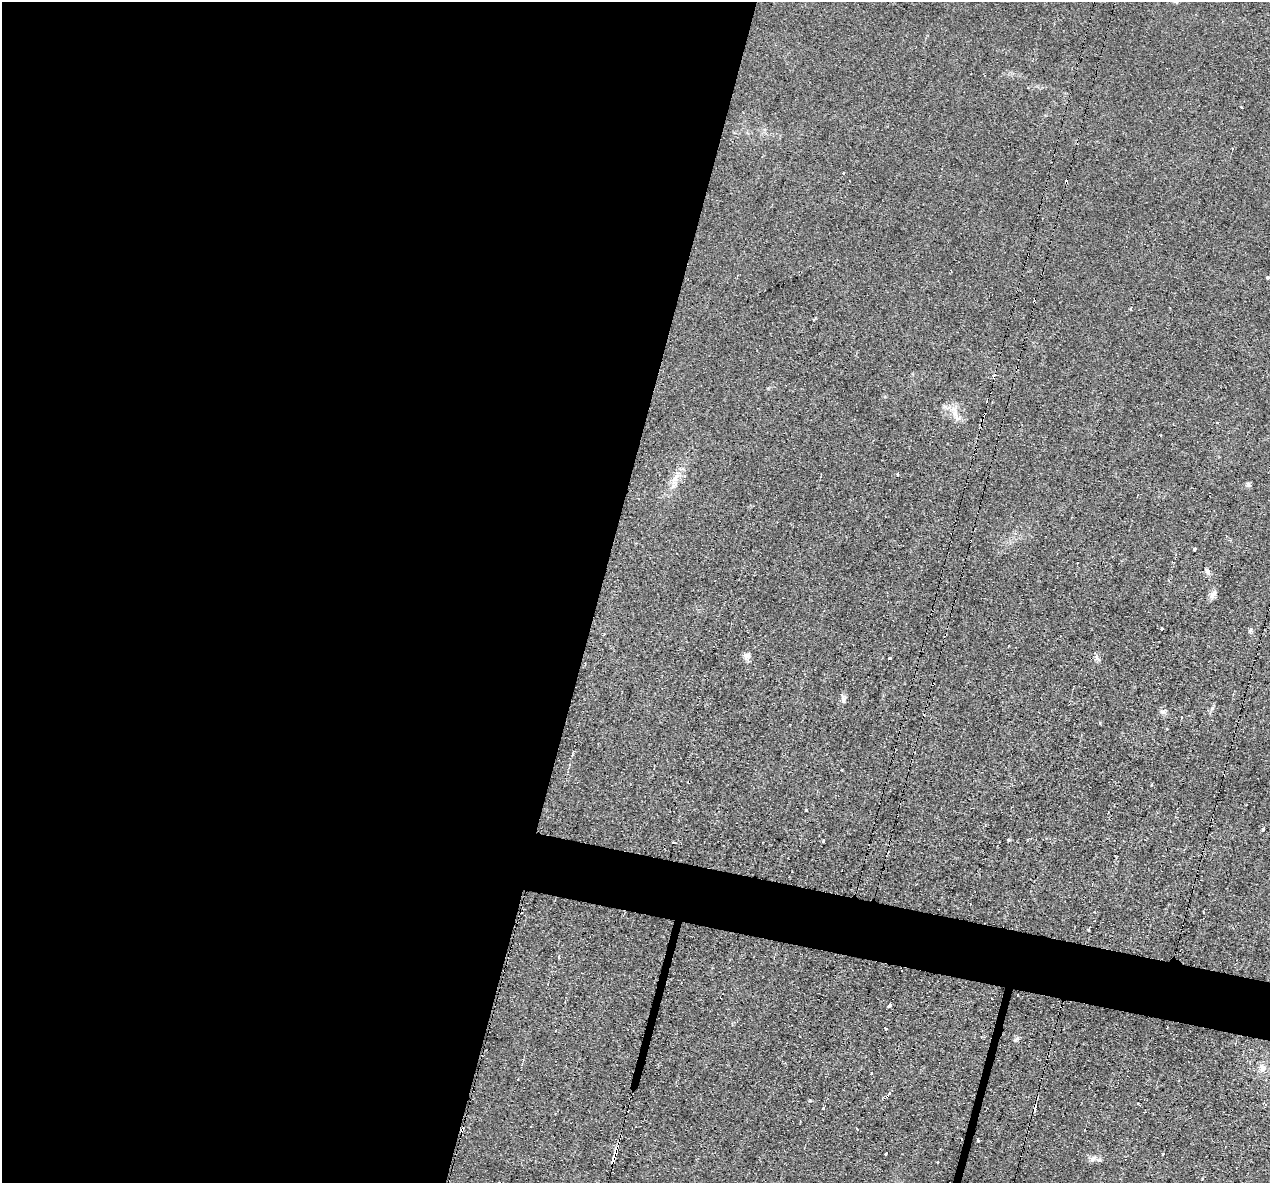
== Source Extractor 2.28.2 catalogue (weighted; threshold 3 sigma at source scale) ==
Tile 5 of 4 x 4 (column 1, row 2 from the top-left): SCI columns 1-1268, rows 2609-3789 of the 5071 x 5095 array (HDU 1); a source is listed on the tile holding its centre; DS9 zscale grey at full resolution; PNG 1272 x 1185 px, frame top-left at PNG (2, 2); no overlay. Shown black and unused: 50% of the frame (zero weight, under 2 of 3 exposures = <1% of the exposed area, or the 3 px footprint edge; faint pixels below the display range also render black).
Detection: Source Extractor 2.28.2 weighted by HDU 2 'WHT'; one run over the whole footprint, this tile lists its part. Background 0.0451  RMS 0.0069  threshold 0.031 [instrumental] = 3 sigma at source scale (4.5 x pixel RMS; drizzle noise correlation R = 1.50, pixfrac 1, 0.05/0.05 arcsec/px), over >= 5 px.
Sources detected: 56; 14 cosmic-ray / hot-pixel residue — not listed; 1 inside a brighter listed object's ellipse — not listed separately; the other 41 listed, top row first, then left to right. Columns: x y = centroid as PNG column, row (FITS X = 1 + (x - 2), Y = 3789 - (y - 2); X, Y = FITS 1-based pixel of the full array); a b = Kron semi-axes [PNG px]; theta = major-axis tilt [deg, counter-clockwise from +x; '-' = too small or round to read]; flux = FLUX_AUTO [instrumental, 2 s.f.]
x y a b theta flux
1176 2 6 4 -42 0.95
1241 107 3 3 - 1.4
1267 277 3 3 - 2.6
1131 308 3 3 - 1.7
954 412 18 9 -78 6.8
897 474 4 3 - 0.99
676 477 19 6 53 6.8
1248 484 8 4 -56 1.4
1194 549 4 3 - 2.6
1207 571 9 5 -61 2.2
1213 594 12 7 57 3.7
1161 629 3 3 - 2
1250 630 7 5 88 1.3
747 656 10 8 58 3.4
889 658 3 3 - 4
1097 658 11 5 -66 2.3
843 698 13 6 -73 2.4
1162 712 6 5 - 2
1167 729 3 2 - 0.78
1152 784 3 3 - 1.5
807 810 3 3 - 3.6
1263 829 4 3 - 1.4
1009 840 3 3 - 2
823 841 3 3 - 0.78
674 843 3 3 - 2.7
1089 929 7 2 68 0.69
559 957 4 3 - 1.5
889 1005 4 3 - 7.4
1167 1027 2 2 - 0.59
556 1030 3 2 - 0.73
1262 1068 11 8 -82 4.1
871 1073 4 2 - 0.53
518 1079 2 2 - 0.69
824 1108 4 3 - 0.67
462 1130 4 3 - 1.5
961 1138 2 2 - 0.59
978 1140 3 3 - 1.8
886 1154 3 3 - 2.9
1163 1154 3 3 - 1.8
1093 1158 10 6 38 2.7
614 1159 15 5 75 7.1
Overlapping masked pixels (flux is a lower limit): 3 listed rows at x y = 462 1130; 961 1138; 614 1159
Isophote crosses this tile's border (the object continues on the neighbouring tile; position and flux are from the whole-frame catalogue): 1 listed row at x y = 1176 2
Unlisted compact peaks at least as high as the median listed source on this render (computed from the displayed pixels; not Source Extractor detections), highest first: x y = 1212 708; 1100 723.